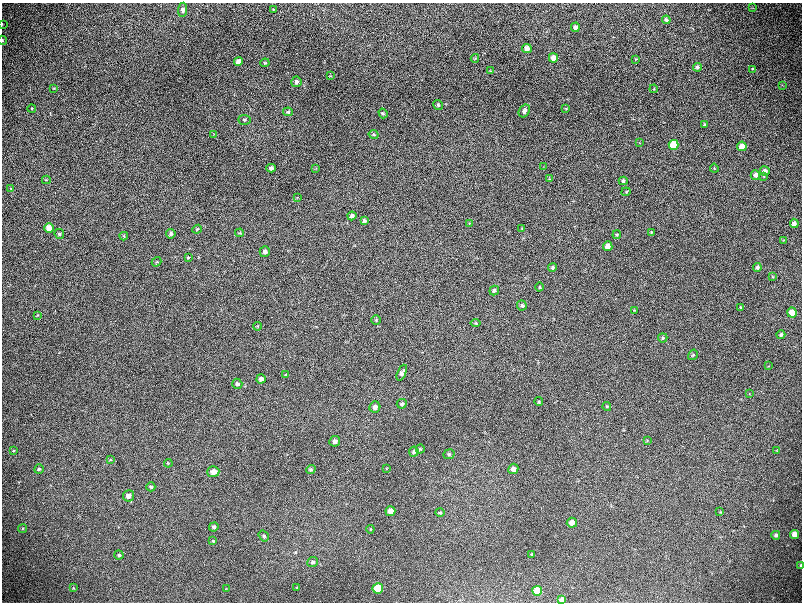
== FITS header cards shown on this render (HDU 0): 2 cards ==
NAXIS1  =                 1600 / length of data axis 1
NAXIS2  =                 1200 / length of data axis 2

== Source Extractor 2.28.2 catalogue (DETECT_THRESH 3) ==
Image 1600 x 1200 px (HDU 0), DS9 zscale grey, zoomed out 1/2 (1 PNG px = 2 x 2 image px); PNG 804 x 604 px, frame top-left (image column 1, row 1199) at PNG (2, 3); each listed source drawn as its Kron ellipse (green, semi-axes under 4 px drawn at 4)
Background 573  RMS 46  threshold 137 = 3 sigma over >= 5 px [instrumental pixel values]
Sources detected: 147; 19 cannot appear on this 1/2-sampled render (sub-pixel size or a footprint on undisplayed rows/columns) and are neither listed nor drawn; the other 128 listed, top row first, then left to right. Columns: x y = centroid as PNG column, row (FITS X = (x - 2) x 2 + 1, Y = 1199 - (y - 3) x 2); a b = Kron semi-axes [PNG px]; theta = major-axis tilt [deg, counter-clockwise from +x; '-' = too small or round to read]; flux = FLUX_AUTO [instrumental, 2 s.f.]
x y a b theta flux
753 8 3 2 - 4700
273 9 4 3 - 5400
183 10 7 4 86 28000
666 20 4 4 - 18000
2 24 3 2 - 4100
575 27 4 4 - 35000
2 40 4 2 - 6700
527 49 5 4 - 68000
475 58 4 3 - 9200
553 58 5 4 - 99000
636 59 4 3 - 5900
238 62 4 4 - 43000
265 63 4 3 - 10000
697 67 4 4 - 19000
752 69 4 3 - 7500
490 71 4 3 - 7600
330 76 3 2 - 5700
296 82 5 5 - 26000
782 85 3 2 - 4400
54 88 4 3 - 6400
654 89 4 3 - 7900
438 105 5 4 - 16000
32 108 4 4 - 8600
566 109 4 3 - 6700
524 111 7 5 57 32000
288 112 5 4 - 16000
383 113 5 4 - 12000
244 120 6 5 - 16000
704 125 4 3 - 14000
214 134 4 3 - 6600
374 134 5 4 - 13000
640 143 3 2 - 4700
673 145 5 5 - 230000
742 146 4 4 - 91000
544 167 3 2 - 4500
271 168 4 4 - 22000
714 168 4 3 - 6500
316 169 4 2 - 5400
765 171 5 4 - 41000
755 175 5 4 - 39000
763 176 4 3 - 8200
549 179 4 4 - 9200
46 180 4 2 - 6200
623 181 4 4 - 18000
11 188 3 3 - 5800
626 192 4 4 - 11000
297 197 3 2 - 4600
352 216 4 4 - 31000
364 221 4 4 - 15000
469 223 4 3 - 6800
794 223 4 4 - 33000
49 228 5 5 - 92000
522 228 3 3 - 6500
197 229 5 3 - 10000
651 232 4 3 - 8200
240 233 4 4 - 9400
59 234 5 5 - 17000
171 234 4 4 - 22000
617 235 4 4 - 10000
124 236 4 3 - 8200
783 240 3 2 - 5300
608 246 5 4 - 63000
265 252 5 5 - 29000
188 257 4 4 - 12000
157 262 5 4 - 12000
757 267 4 4 - 23000
552 268 4 4 - 18000
773 277 4 3 - 6000
540 287 4 4 - 10000
494 290 5 4 - 18000
522 305 5 4 - 19000
740 308 4 3 - 8500
634 310 4 3 - 7000
792 313 5 5 - 110000
37 315 4 2 - 5800
376 320 5 4 - 11000
475 323 5 4 - 11000
257 326 4 3 - 8500
781 335 4 4 - 23000
663 338 4 4 - 14000
693 355 5 4 - 14000
768 366 4 3 - 6200
402 373 8 4 66 34000
286 374 4 2 - 5500
261 379 5 4 - 41000
237 384 5 5 - 21000
749 394 3 3 - 6100
539 402 4 4 - 13000
402 404 5 4 - 17000
607 406 4 4 - 11000
375 407 5 5 - 41000
647 440 3 3 - 5800
335 441 5 5 - 37000
420 449 5 4 - 11000
777 450 3 2 - 4800
14 451 4 2 - 5700
414 452 5 4 - 17000
449 454 5 5 - 16000
110 460 4 3 - 7200
168 463 4 3 - 8000
387 468 3 2 - 4500
39 469 5 4 - 17000
311 469 5 4 - 15000
513 469 5 5 - 47000
213 472 6 5 - 74000
151 487 4 4 - 13000
128 496 6 5 - 50000
390 511 5 5 - 80000
440 512 5 4 - 11000
720 512 3 2 - 4700
572 523 5 5 - 67000
214 527 5 4 - 21000
22 529 4 3 - 7600
370 529 4 3 - 8000
776 535 4 4 - 22000
795 535 4 4 - 87000
264 536 6 4 -54 16000
213 541 4 3 - 8800
532 554 4 3 - 7800
119 555 5 4 - 18000
313 562 5 5 - 22000
801 565 4 3 - 14000
297 587 4 3 - 6700
73 588 4 3 - 6600
227 588 3 2 - 4500
378 588 5 5 - 270000
537 591 5 5 - 250000
562 600 4 4 - 44000
At the frame edge (FLAGS 8, measured only in part): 4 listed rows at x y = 2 24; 2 40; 801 565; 562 600
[19 sub-pixel or undisplayed-footprint detections neither listed nor drawn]